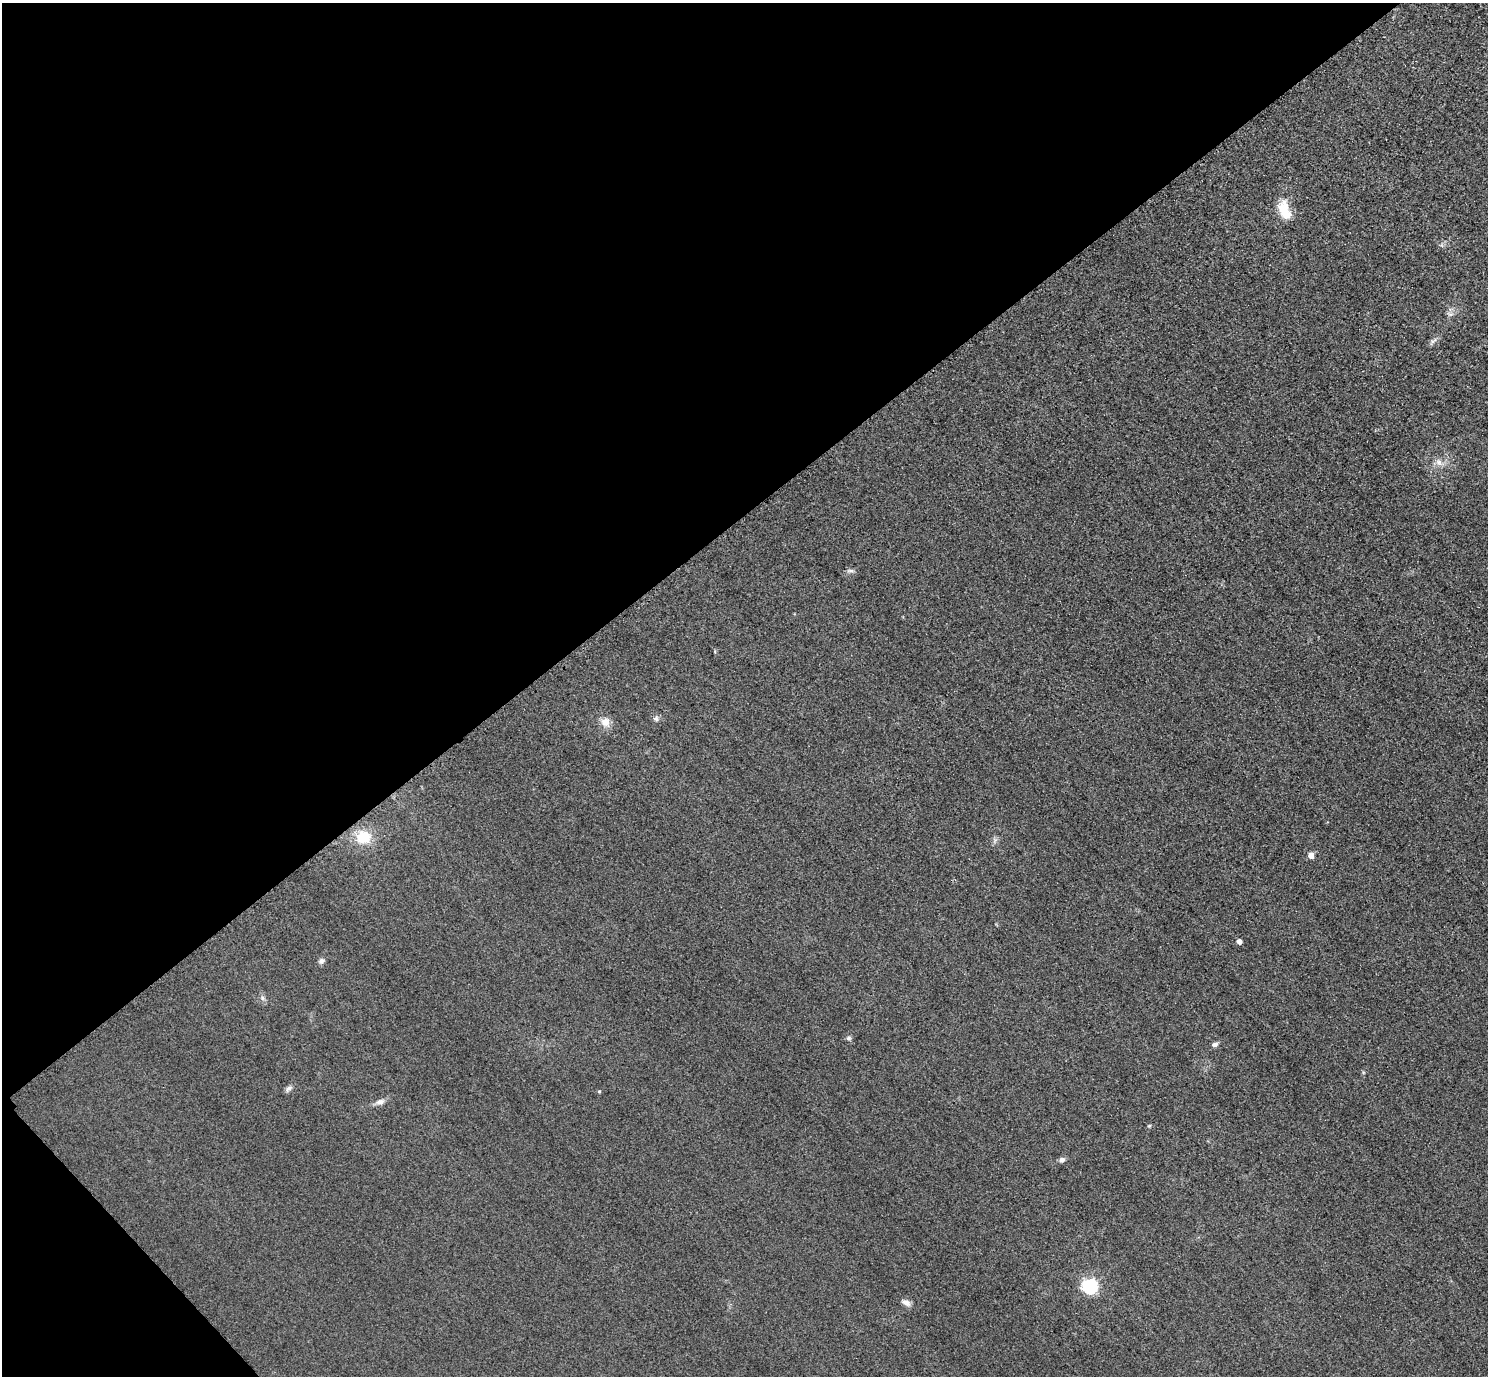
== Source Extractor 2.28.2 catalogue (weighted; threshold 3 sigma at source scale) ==
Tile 5 of 4 x 4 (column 1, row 2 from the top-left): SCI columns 32-1517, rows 2930-4303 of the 6005 x 6003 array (HDU 1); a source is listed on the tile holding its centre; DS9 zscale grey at full resolution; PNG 1490 x 1378 px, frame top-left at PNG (2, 3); no overlay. Shown black and unused: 39% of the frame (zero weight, under 3 of 4 exposures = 3% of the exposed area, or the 3 px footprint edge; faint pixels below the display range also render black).
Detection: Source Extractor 2.28.2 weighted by HDU 2 'WHT'; one run over the whole footprint, this tile lists its part. Background 0.052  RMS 0.016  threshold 0.0723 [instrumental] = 3 sigma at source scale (4.5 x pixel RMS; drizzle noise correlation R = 1.50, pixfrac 1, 0.05/0.05 arcsec/px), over >= 5 px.
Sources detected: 21; all 21 listed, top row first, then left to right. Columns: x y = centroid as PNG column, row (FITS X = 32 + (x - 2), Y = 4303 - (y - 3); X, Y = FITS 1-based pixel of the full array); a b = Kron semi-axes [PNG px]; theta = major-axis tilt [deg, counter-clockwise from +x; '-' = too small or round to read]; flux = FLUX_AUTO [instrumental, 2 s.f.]
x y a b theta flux
1284 210 25 13 -69 34
1451 314 7 4 18 3.4
1434 341 12 4 39 4.8
1439 462 10 9 - 9.5
850 571 11 4 4 3.8
656 719 8 7 - 5
605 722 13 12 - 14
363 837 16 14 -1 44
1311 855 5 5 - 16
1239 941 4 4 - 9.5
321 961 8 7 - 5.2
262 998 9 4 -82 4
848 1038 6 6 - 3.5
1215 1044 8 5 15 5
289 1088 10 6 39 5.2
599 1091 5 4 - 1.9
380 1102 13 7 18 7.7
1149 1126 5 4 - 1.9
1062 1160 7 6 - 5.6
1090 1286 7 6 - 320
906 1302 13 7 -26 7.6